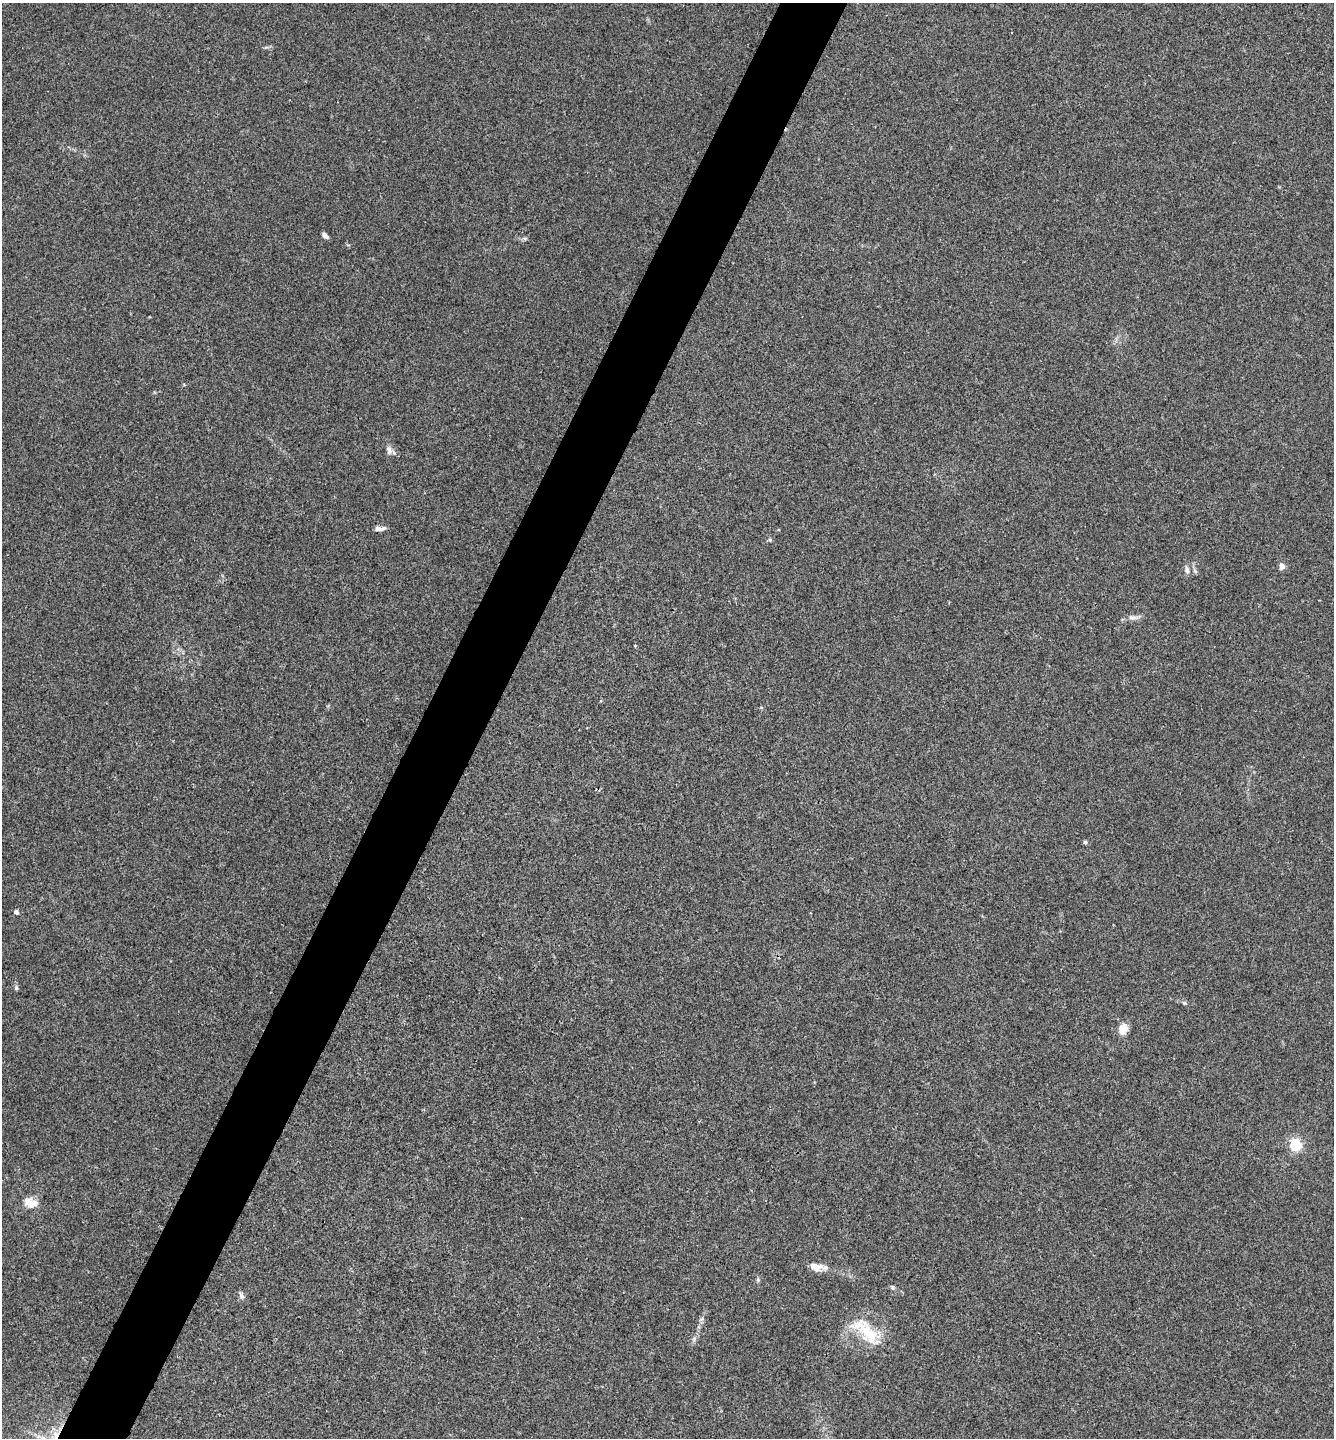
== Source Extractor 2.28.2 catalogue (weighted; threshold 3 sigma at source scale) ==
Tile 7 of 4 x 4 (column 3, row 2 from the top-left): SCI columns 2812-4143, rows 2878-4313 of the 5761 x 5752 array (HDU 1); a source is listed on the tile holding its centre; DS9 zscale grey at full resolution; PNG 1336 x 1440 px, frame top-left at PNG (2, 3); no overlay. Shown black and unused: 5% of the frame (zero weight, under 3 of 4 exposures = <1% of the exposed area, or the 3 px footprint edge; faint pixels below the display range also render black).
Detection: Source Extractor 2.28.2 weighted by HDU 2 'WHT'; one run over the whole footprint, this tile lists its part. Background 0.0243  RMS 0.0045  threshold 0.0201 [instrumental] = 3 sigma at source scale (4.5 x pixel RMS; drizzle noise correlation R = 1.50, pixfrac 1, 0.05/0.05 arcsec/px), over >= 5 px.
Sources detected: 21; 2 inside a brighter listed object's ellipse — not listed separately; the other 19 listed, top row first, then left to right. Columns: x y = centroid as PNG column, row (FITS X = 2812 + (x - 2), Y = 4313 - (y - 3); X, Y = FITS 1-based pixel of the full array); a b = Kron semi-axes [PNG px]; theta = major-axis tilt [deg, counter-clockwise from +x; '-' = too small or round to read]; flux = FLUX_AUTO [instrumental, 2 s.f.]
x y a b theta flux
325 236 7 4 -43 1.7
389 450 13 7 -80 2.2
380 529 14 5 2 2.2
770 540 5 5 - 0.65
1282 566 7 6 - 2.1
1187 570 12 6 -84 1.8
1132 617 15 7 -2 2.4
1085 842 5 5 - 0.76
16 912 5 4 - 1.6
16 988 6 5 - 0.79
1184 1003 6 5 - 0.72
1123 1029 13 10 81 4.6
1296 1145 5 5 - 62
30 1203 19 12 -11 5.6
816 1267 17 10 -8 4.8
758 1279 7 4 89 0.69
893 1287 6 6 - 0.77
241 1296 8 6 -55 1.4
871 1335 32 20 -63 13